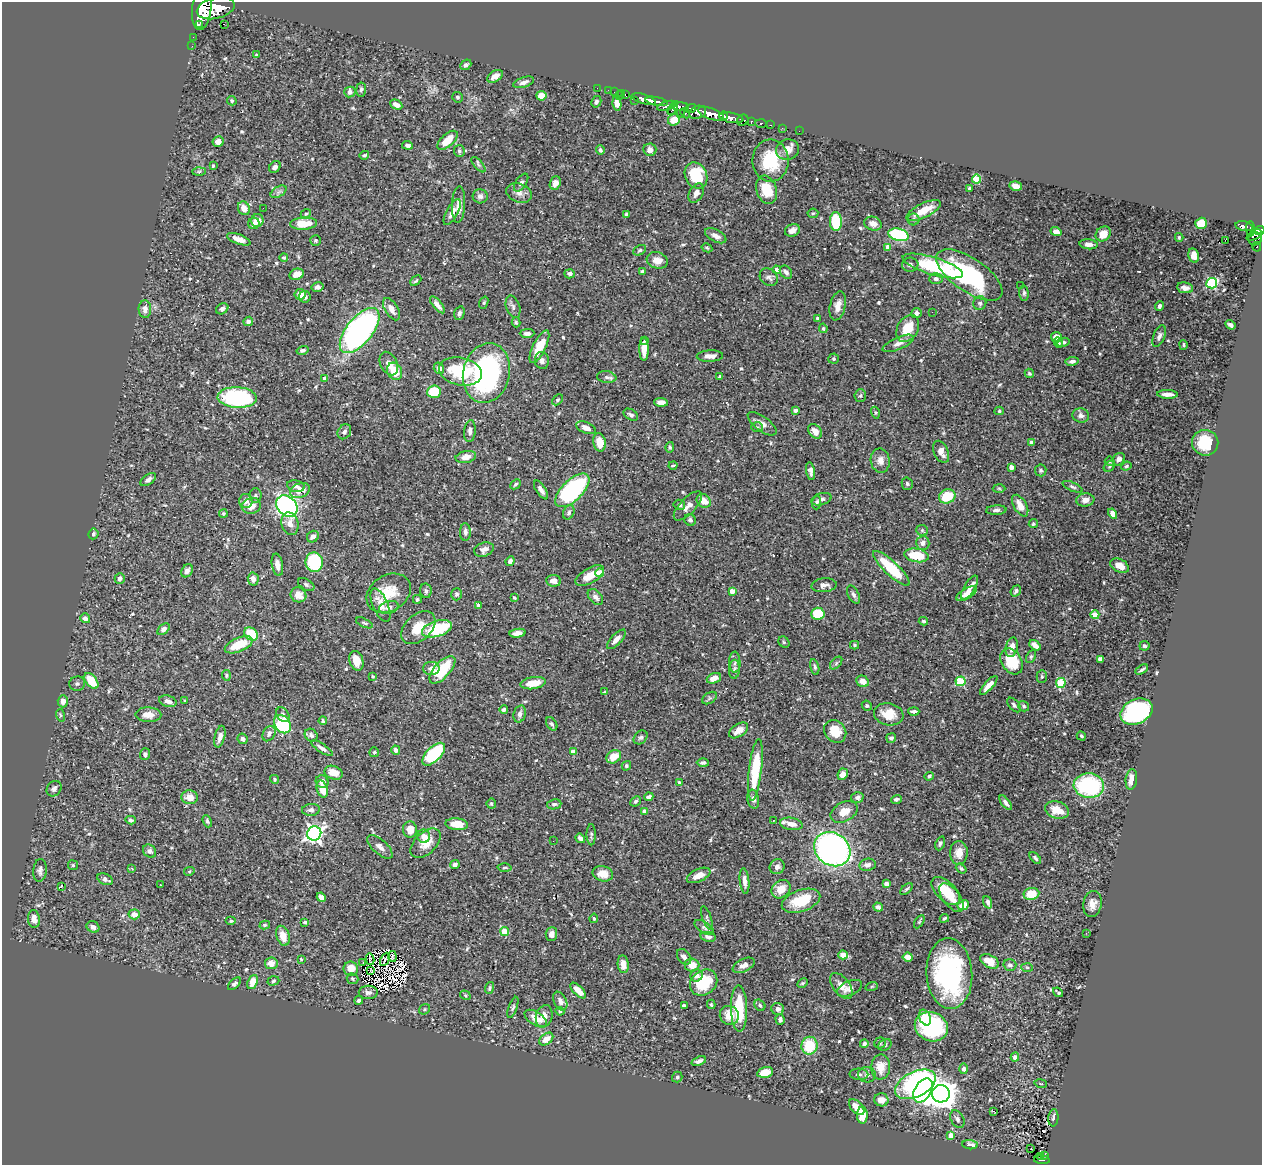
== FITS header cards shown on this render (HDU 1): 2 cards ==
NAXIS1  =                 1260
NAXIS2  =                 1163

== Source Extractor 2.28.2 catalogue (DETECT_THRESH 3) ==
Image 1260 x 1163 px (HDU 1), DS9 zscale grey, 1 PNG px = 1 image px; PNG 1264 x 1167 px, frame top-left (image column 1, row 1163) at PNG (2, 2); each listed source drawn as its Kron ellipse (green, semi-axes under 4 px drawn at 4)
Background 0.77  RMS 0.02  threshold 0.0604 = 3 sigma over >= 5 px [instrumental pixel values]
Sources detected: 593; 4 with non-positive FLUX_AUTO (blend fragments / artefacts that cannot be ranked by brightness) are neither listed nor drawn; of the other 589, the 500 brightest by FLUX_AUTO listed and drawn (89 fainter detections omitted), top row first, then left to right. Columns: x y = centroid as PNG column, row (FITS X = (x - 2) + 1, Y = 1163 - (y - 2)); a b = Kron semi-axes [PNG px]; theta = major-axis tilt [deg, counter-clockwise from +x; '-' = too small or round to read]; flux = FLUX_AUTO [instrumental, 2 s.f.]
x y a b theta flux
216 8 19 10 14 7900
202 9 21 9 84 7000
199 24 2 2 - 7900
224 24 2 2 - 2.3
193 37 2 2 - 7.6
192 46 2 2 - 11
256 55 4 3 - 1.9
466 65 6 4 42 3.5
495 76 8 5 31 7.3
524 82 11 5 18 5.4
597 88 2 2 - 13
361 89 7 5 83 3.2
608 90 2 2 - 14
350 92 6 5 - 3.9
614 92 2 2 - 15
621 93 2 2 - 20
625 95 4 3 - 41
541 96 5 5 - 17
619 96 2 2 - 24
457 97 5 5 - 2.3
644 99 12 4 -16 2100
232 101 5 4 - 2.3
635 101 2 2 - 15
656 101 11 4 -11 1600
596 102 6 4 60 3.4
617 103 7 4 -80 8
396 105 6 4 -27 8.7
667 106 10 4 16 700
680 107 8 4 2 830
673 108 7 4 61 640
691 109 5 4 - 510
697 112 9 6 18 1500
680 113 2 2 - 19
685 113 5 3 - 230
711 114 14 5 -20 3500
723 116 4 3 - 610
731 118 12 5 -10 1900
674 120 6 5 - 18
743 120 6 5 - 330
751 121 3 3 - 220
761 123 6 3 -4 89
771 125 3 2 - 24
782 128 2 2 - 8.2
799 131 2 2 - 9.8
448 140 12 6 42 22
218 141 5 5 - 8.5
407 145 5 4 - 3.9
600 150 4 4 - 3.1
650 150 6 6 - 7.2
788 150 11 10 - 12
459 151 6 5 - 2.9
364 155 5 4 - 2.6
771 161 21 18 -89 56
478 165 9 4 -49 3.2
213 166 3 3 - 1.9
275 167 6 5 - 5
199 171 6 4 2 2.2
696 175 13 11 -65 61
976 179 4 4 - 48
521 183 10 5 56 3.7
555 183 7 5 68 7.2
1016 186 6 4 -17 11
969 188 4 3 - 1.8
766 190 14 10 -73 36
278 192 9 5 32 3.6
519 193 13 9 -19 8.7
696 193 10 7 61 7.3
480 196 7 7 - 5.4
458 204 18 6 87 11
244 208 7 5 -65 11
263 208 2 2 - 24
924 210 19 7 26 25
452 212 14 6 61 10
813 213 5 5 - 1.8
306 214 5 4 - 1.8
626 214 4 3 - 2.5
914 219 6 6 - 2.7
257 221 6 6 - 13
836 222 9 6 -87 57
254 223 6 5 - 8.7
1201 223 6 5 - 25
304 224 13 6 4 25
873 224 9 6 -17 9.3
1244 226 9 4 -11 240
1250 229 7 4 -85 310
792 230 7 6 - 9
1259 230 5 4 - 630
1056 232 5 4 - 9
1103 234 8 6 42 19
898 235 10 6 -13 120
1254 235 8 4 28 360
716 236 12 6 -27 8.4
1179 237 4 3 - 1.7
239 239 12 5 -20 12
1255 239 7 6 - 430
315 240 5 5 - 2.1
1225 240 2 2 - 280
1089 244 9 5 -5 7.7
888 247 4 4 - 15
1257 247 5 3 - 33
707 248 5 4 - 1.8
640 250 7 4 29 2.8
1194 256 7 5 -77 8.3
284 258 4 4 - 2
657 260 11 8 -16 12
910 265 8 7 - 3.5
933 266 31 9 -17 98
777 270 4 4 - 8.8
642 271 4 3 - 2.6
786 272 7 5 -52 5.3
297 274 7 5 22 13
570 274 5 4 - 4.7
969 275 38 16 -34 160
769 277 10 8 -43 5.5
936 279 7 5 1 3.9
416 281 6 4 44 2.3
1212 283 5 5 - 130
1021 285 3 2 - 2
317 287 6 4 11 4.4
1185 288 8 5 -8 6.2
1024 293 7 4 -84 2.7
300 294 5 5 - 14
305 297 6 6 - 3.8
484 303 6 4 70 1.7
980 303 7 6 - 3.7
437 305 10 4 -50 9.3
838 306 15 7 76 11
1159 306 5 4 - 3.8
513 307 11 7 -72 5.3
145 309 9 6 -88 6.9
222 309 6 5 - 3.4
391 309 12 6 -58 10
932 312 2 2 - 2.8
459 313 7 5 73 3.8
916 313 5 5 - 4.1
817 318 4 4 - 2.2
248 321 5 4 - 4
516 322 5 4 - 1.8
1230 325 5 4 - 3.4
823 328 5 4 - 2.1
908 328 14 10 62 30
360 330 27 13 51 490
527 333 7 4 1 4.6
1159 336 11 6 67 5.5
1056 337 5 5 - 13
644 341 3 3 - 3.4
1063 342 6 4 10 3.4
898 343 17 6 23 7.7
1059 343 5 4 - 2.1
1183 345 5 3 - 2.3
539 347 18 6 64 32
644 349 11 4 -90 13
302 350 6 4 15 3.8
710 356 13 5 2 8.3
834 359 5 5 - 2.1
542 361 8 7 - 5.4
1072 361 6 4 8 4.3
389 363 12 8 -63 11
439 368 6 5 - 5.9
395 371 9 7 -60 22
460 371 22 13 -12 67
486 373 30 23 77 280
1029 373 5 4 - 2.3
607 377 10 6 -8 4.3
720 377 4 4 - 2.8
325 379 4 4 - 9.7
434 392 7 6 - 43
1168 394 10 3 -2 7.3
860 396 6 6 - 2.6
237 397 19 10 -2 180
558 400 6 4 42 2
661 402 7 4 -3 8.1
795 410 4 3 - 3.7
999 411 4 4 - 1.8
875 413 6 4 -73 1.8
631 415 8 5 -32 4.2
1081 415 8 7 - 5.3
762 424 17 7 -36 8.3
757 427 6 5 - 2.4
586 428 10 5 -22 11
470 431 11 5 85 5.3
815 431 8 6 -51 10
344 432 8 6 56 4.7
600 442 9 6 -79 17
1031 443 4 4 - 6.4
1205 443 13 12 - 46
670 447 5 4 - 1.9
941 452 12 7 -66 10
466 457 10 6 11 13
1119 459 7 5 47 4.9
880 461 12 9 -81 10
1109 461 4 4 - 2.9
673 465 4 3 - 2
1109 466 6 4 42 2.7
1126 466 5 4 - 1.7
1011 467 4 4 - 8.2
1041 470 6 5 - 2.3
811 471 9 4 -80 4.7
148 480 9 5 36 4.5
515 484 6 3 44 2.4
907 484 6 5 - 2.7
296 486 9 6 -12 4.8
1073 487 11 4 -24 3
999 488 6 4 -1 2
300 490 10 7 21 15
541 490 11 4 -57 5.3
572 490 21 10 44 210
256 496 7 6 - 2.7
947 496 8 7 - 39
821 499 10 5 16 4.4
1085 500 9 6 7 8.7
246 501 7 6 - 6.4
704 501 8 6 -41 15
817 503 6 4 85 2.7
679 505 6 5 - 3.3
251 506 9 8 - 13
287 506 12 9 -42 310
688 506 19 7 47 11
1020 506 12 6 -60 14
996 510 10 4 3 4.3
569 512 7 5 65 3.9
223 513 4 4 - 2
1113 514 5 4 - 9.8
690 520 6 5 - 3.6
290 524 11 8 -74 10
1033 524 5 4 - 2.2
922 530 5 5 - 2.1
465 532 9 5 -89 4.2
93 534 5 5 - 2.6
313 537 6 5 - 6.2
923 543 7 6 - 6.6
484 549 10 7 21 6.3
916 555 12 6 -8 38
510 561 5 4 - 5.3
314 562 9 8 - 94
277 565 11 5 -80 8.6
1120 566 10 6 -28 13
891 568 24 7 -43 60
187 571 7 5 58 5
599 573 4 4 - 36
590 576 16 7 29 21
120 578 5 5 - 4.7
253 579 6 5 - 8.6
554 581 7 5 -5 9.1
306 585 9 5 -33 2.9
824 585 12 7 5 5.8
970 587 13 5 58 11
426 591 7 5 -80 3.7
732 591 4 4 - 13
1016 591 6 4 52 3.2
389 593 23 18 31 38
456 594 6 5 - 3.5
967 594 11 5 30 9.3
298 595 8 7 - 14
853 595 10 5 -61 4
595 597 9 6 -47 6
514 598 3 3 - 2.4
417 599 4 4 - 2.3
380 605 18 7 -66 17
479 606 3 3 - 5.5
389 607 10 6 15 6.4
818 614 6 6 - 45
1095 615 4 4 - 28
85 618 5 5 - 5.1
923 621 4 3 - 1.8
364 623 9 3 -25 1.8
418 628 20 13 42 29
164 629 7 4 42 4.5
437 629 15 8 17 84
517 633 8 4 9 8.5
251 634 7 6 - 43
616 639 12 5 47 9.1
784 642 6 5 - 1.9
239 645 15 7 23 36
855 645 4 4 - 1.8
1035 645 6 4 -41 7.8
1144 646 5 5 - 3.2
1012 647 10 6 77 8.6
1031 656 7 4 63 2.2
1100 659 4 4 - 4.2
356 661 10 7 -73 15
1012 661 14 10 -58 41
735 662 10 5 -87 4.4
836 663 7 4 46 2.6
815 667 8 4 -76 2.5
431 668 8 6 -1 8.6
734 669 9 5 86 3.3
442 670 17 8 47 60
1142 670 7 3 30 2.9
226 675 5 3 - 1.7
373 676 3 3 - 2.1
1042 677 6 5 - 2.4
714 678 7 5 21 9.8
91 681 9 5 -52 29
863 681 6 5 - 12
960 681 5 4 - 80
533 683 13 6 9 20
1061 683 5 4 - 66
77 684 8 7 - 3.5
989 685 12 4 47 11
605 692 4 3 - 1.7
709 698 8 5 32 2.8
63 701 6 5 - 7.5
168 701 9 5 -17 6.3
185 701 4 3 - 1.9
1014 705 8 5 -49 3.2
867 706 5 4 - 2.1
1024 706 6 5 - 2.5
504 710 4 3 - 3.2
914 711 5 3 - 3.5
1136 712 17 12 25 220
520 714 8 6 74 5.8
889 714 15 11 -10 24
60 715 6 4 -72 1.8
148 715 13 7 -1 12
283 715 8 6 -54 4.2
323 721 4 3 - 2.1
282 724 10 7 -55 90
552 724 7 5 -56 3
739 730 11 6 34 10
835 731 12 10 -50 23
269 734 8 6 60 4.8
311 735 7 6 - 3.3
1081 736 5 4 - 2.2
220 737 11 5 76 7.8
641 737 8 6 41 3.1
891 738 5 4 - 3.7
242 739 5 5 - 3.7
322 748 12 4 -34 5.1
396 750 4 4 - 8.1
374 752 5 4 - 2.1
573 752 4 4 - 21
145 754 6 5 - 4.1
434 754 14 7 46 120
614 757 8 6 32 20
703 763 6 4 -2 3.6
626 766 5 4 - 2.4
755 770 31 6 83 63
334 773 9 6 -22 16
843 774 6 5 - 9.8
929 776 5 4 - 3
274 779 4 4 - 2
1131 779 10 5 84 12
322 782 7 6 - 7.4
679 783 3 3 - 4.4
1089 786 15 12 -5 130
54 789 8 7 - 5.5
322 789 9 5 -73 20
190 797 8 7 - 11
649 797 4 3 - 5.4
857 797 6 5 - 3.9
753 799 9 6 -80 5.6
896 799 5 3 - 3.1
636 801 5 4 - 2.7
1006 803 8 3 -50 4.5
491 804 5 4 - 2.1
554 804 7 5 9 3.5
311 810 9 6 5 4.2
1057 810 12 8 -16 23
645 811 4 4 - 12
844 812 14 9 28 16
131 820 5 4 - 3.1
773 820 3 2 - 2
207 821 6 4 -67 2.4
457 824 11 6 -5 29
791 824 11 6 -11 10
410 829 8 7 - 14
314 834 7 7 - 500
591 835 10 4 90 2.7
424 836 7 6 - 13
580 838 5 4 - 4.8
553 841 2 2 - 2.1
426 843 18 11 44 21
940 843 7 4 69 2.9
380 847 15 7 -41 7.3
832 849 19 16 -36 500
150 851 7 6 - 3.7
959 853 12 9 89 13
1035 858 7 4 -47 2.8
455 864 4 4 - 5.1
73 865 5 5 - 2
867 865 8 6 8 5.6
777 867 8 7 - 6.7
132 868 3 3 - 5.1
505 868 7 3 1 1.8
961 868 6 4 -38 2.4
40 870 11 6 85 4.9
189 871 5 4 - 1.8
603 874 10 7 -15 18
699 875 12 6 24 13
105 879 8 5 -26 5.9
744 881 13 4 -83 7.4
886 884 4 4 - 9.8
160 885 3 3 - 1.9
61 887 4 3 - 19
781 889 10 8 43 18
906 889 7 4 43 2.2
946 891 17 9 -44 30
1031 894 8 6 8 28
321 897 5 4 - 7.1
951 898 17 8 -52 16
801 901 20 10 19 48
988 902 6 4 -69 4.1
1092 904 13 9 80 9.4
963 905 6 4 26 21
878 907 5 4 - 3.6
134 914 6 5 - 11
594 918 4 3 - 2.1
707 918 12 4 -71 3.5
944 918 5 3 - 2.8
34 919 9 6 -83 10
231 921 5 4 - 2.3
305 922 4 3 - 2.7
919 922 7 4 58 2
265 925 5 4 - 2.1
93 927 7 5 -29 6.2
704 928 11 5 -34 4.1
504 931 5 4 - 35
1086 933 3 2 - 3.6
551 934 7 6 - 7.6
283 936 10 6 -71 15
708 937 8 4 -10 4.5
843 955 4 4 - 14
392 956 5 2 - 1.7
684 957 9 6 -50 6
908 957 5 4 - 11
301 959 3 3 - 1.7
370 959 6 2 -77 2.2
385 959 7 2 63 2.5
990 961 10 6 -29 21
363 962 3 2 - 2.4
271 963 6 6 - 12
623 964 9 5 -84 9.4
692 965 7 6 - 16
744 965 12 6 25 8
1010 965 6 6 - 4.2
1027 967 6 4 -2 1.8
351 969 7 7 - 18
370 970 3 3 - 120
949 974 35 23 -86 220
696 976 6 6 - 5.6
352 979 6 5 - 2.1
273 981 6 4 19 2.1
253 982 7 5 66 18
704 982 15 12 40 51
802 983 6 4 27 1.9
234 984 8 4 44 3.8
841 986 15 8 -53 11
872 986 6 4 19 2
489 988 6 4 70 2
850 988 13 7 23 8.4
578 991 10 4 -44 15
368 992 9 6 -1 5.8
1058 992 5 3 - 2.2
465 995 5 4 - 1.7
359 1000 4 4 - 3.7
560 1001 10 6 -64 6.1
711 1004 4 3 - 1.7
760 1005 6 5 - 2.8
684 1006 4 3 - 6
513 1007 11 4 70 2.6
425 1009 6 4 38 1.8
739 1009 23 8 -89 53
778 1009 6 6 - 7.3
560 1011 4 4 - 1.7
729 1015 10 9 - 20
544 1016 11 8 74 10
925 1017 8 5 -64 11
536 1019 13 6 -33 16
780 1019 5 4 - 4.1
931 1027 17 14 -23 140
546 1039 8 5 39 12
880 1043 5 5 - 2.3
864 1044 4 3 - 3.6
885 1045 7 5 30 3.3
809 1046 9 8 - 45
1015 1057 4 4 - 6.2
699 1061 7 4 21 4.7
881 1067 12 9 87 18
964 1069 5 4 - 3.9
765 1072 8 5 14 20
859 1074 9 5 -3 3.3
867 1075 9 8 - 4.6
677 1077 5 5 - 2.2
1041 1083 6 3 -11 1.8
915 1084 22 12 26 310
923 1090 13 8 58 170
941 1094 9 8 - 2100
881 1100 7 6 - 9.9
857 1107 9 5 -47 15
993 1111 3 2 - 5.1
862 1115 8 5 89 21
1053 1118 8 5 84 4.1
957 1119 9 6 -61 5
951 1135 4 4 - 22
970 1145 8 4 -7 8.9
1031 1149 3 2 - 2.8
1045 1155 3 2 - 23
1041 1157 4 3 - 30
1042 1160 8 3 -4 110
At the frame edge (FLAGS 8, measured only in part): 2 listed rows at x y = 202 9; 1259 230
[89 fainter detections neither listed nor drawn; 4 non-positive-flux detections neither listed nor drawn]